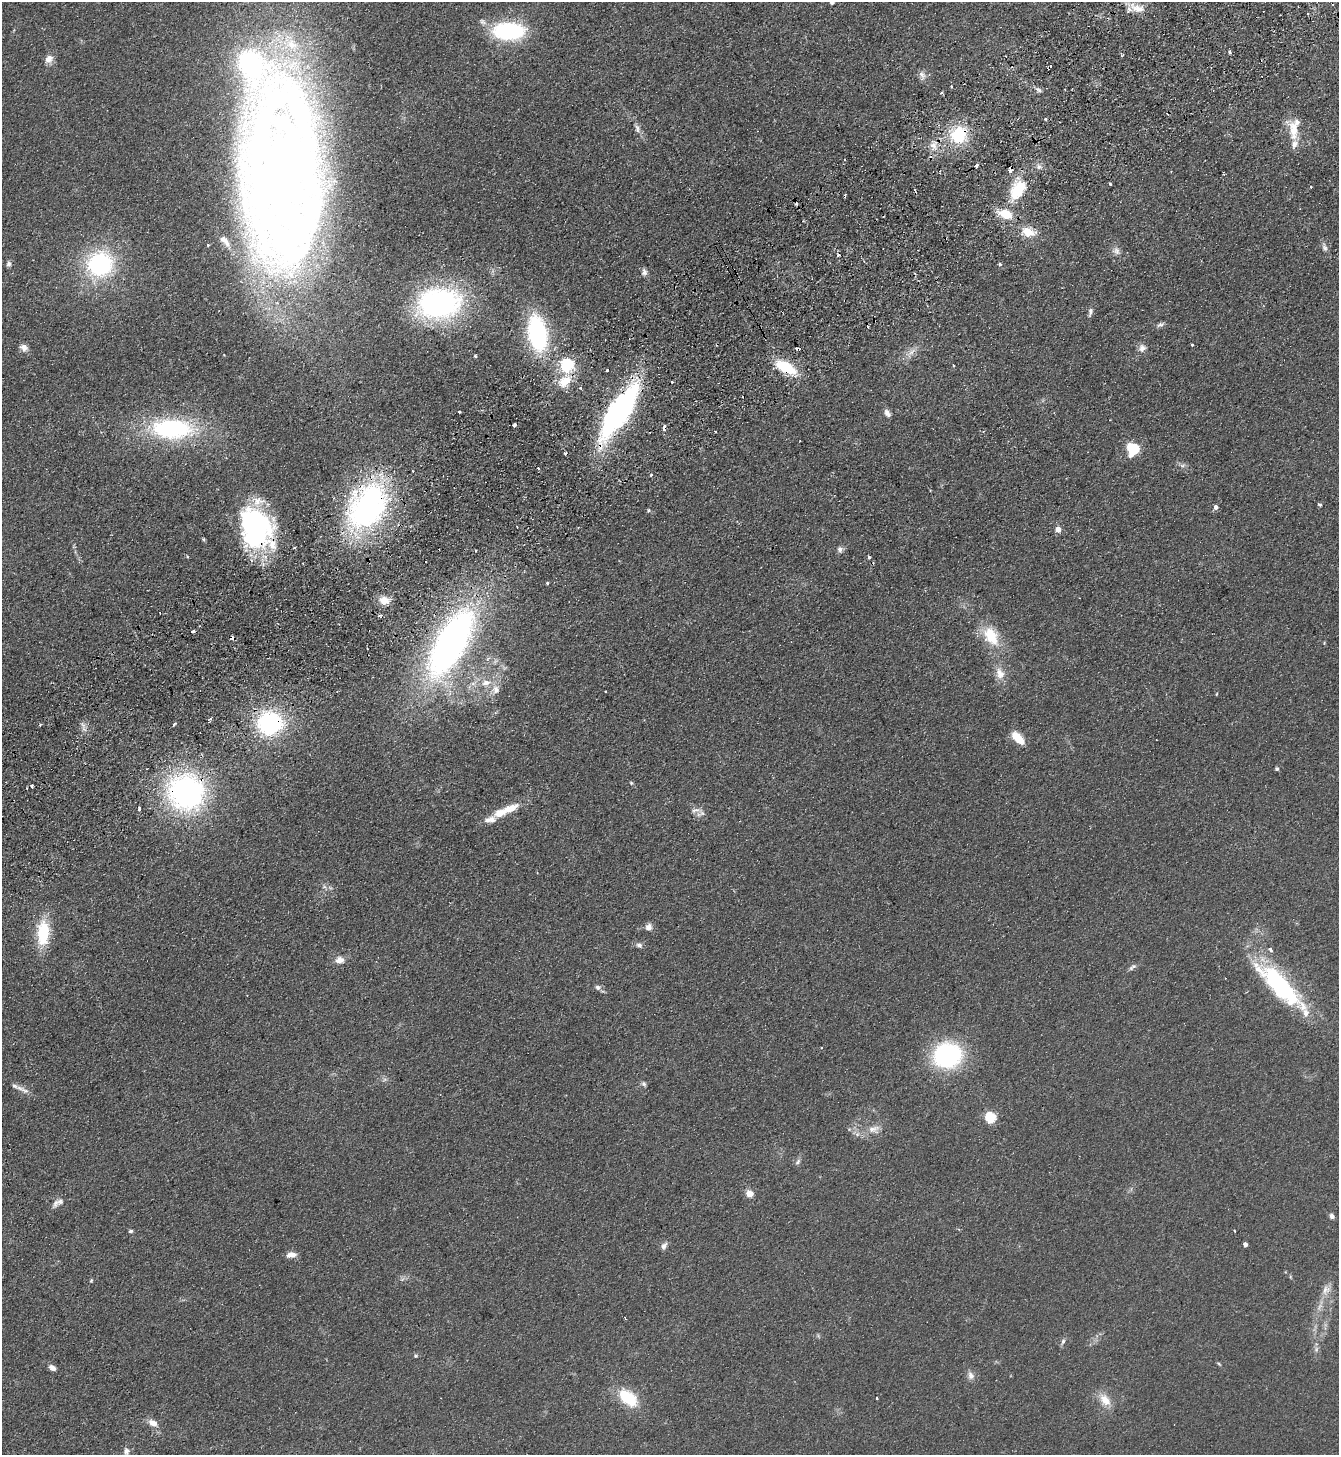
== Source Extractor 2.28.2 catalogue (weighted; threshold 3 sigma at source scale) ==
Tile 10 of 4 x 4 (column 2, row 3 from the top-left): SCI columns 1666-3002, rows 1505-2957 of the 5869 x 5915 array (HDU 1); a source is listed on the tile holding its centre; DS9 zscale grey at full resolution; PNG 1341 x 1457 px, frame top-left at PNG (2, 2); no overlay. Shown black and unused: <1% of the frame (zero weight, under 2 of 3 exposures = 3% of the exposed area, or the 3 px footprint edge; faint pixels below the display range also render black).
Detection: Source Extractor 2.28.2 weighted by HDU 2 'WHT'; one run over the whole footprint, this tile lists its part. Background 0.0921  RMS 0.011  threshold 0.0475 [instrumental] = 3 sigma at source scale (4.5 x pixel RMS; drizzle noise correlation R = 1.50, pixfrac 1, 0.05/0.05 arcsec/px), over >= 5 px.
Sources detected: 163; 1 too faint to see at this stretch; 2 inside a brighter object's white glare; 19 cosmic-ray / hot-pixel residue — not listed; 15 inside a brighter listed object's ellipse — not listed separately; the other 126 listed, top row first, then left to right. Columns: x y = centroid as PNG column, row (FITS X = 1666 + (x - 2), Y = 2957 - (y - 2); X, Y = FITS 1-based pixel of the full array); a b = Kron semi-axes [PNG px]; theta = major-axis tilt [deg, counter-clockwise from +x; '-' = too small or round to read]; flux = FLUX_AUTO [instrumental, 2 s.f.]
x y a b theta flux
832 2 4 4 - 2.9
1138 8 22 10 -12 13
509 31 27 15 -1 120
1229 52 3 3 - 3.4
49 59 11 9 57 7.7
922 75 13 8 -73 5.2
951 86 3 3 - 1.5
1038 90 11 6 -20 3.5
941 93 4 3 - 1.3
1046 119 4 3 - 1.1
637 128 15 7 -67 5.5
1293 130 31 14 -75 21
959 135 19 17 69 55
933 146 14 9 -53 9.7
845 160 3 2 - 1
284 166 178 72 88 1400
1039 166 10 8 -14 4.5
940 173 4 3 - 1.1
1224 174 3 3 - 0.87
1110 184 3 3 - 5.8
1311 187 3 3 - 1.7
1018 189 30 18 67 41
1028 232 17 11 -24 17
208 245 3 3 - 1.2
1325 248 10 6 -64 3.7
1116 251 10 9 - 5.2
9 264 7 6 - 2.8
100 264 28 26 28 120
1000 264 3 3 - 2.2
644 272 10 7 -84 3.8
439 303 44 29 6 230
1090 312 12 5 79 3.5
1160 325 10 5 26 3.2
537 333 28 15 -80 150
1192 345 3 3 - 1.6
24 348 10 8 -35 5.9
1142 348 11 9 61 5.9
911 352 19 6 50 7.3
475 356 3 3 - 1.9
566 365 6 6 - 200
953 365 4 3 - 1.5
786 367 22 10 -29 46
607 370 3 3 - 6
564 381 18 12 40 20
672 382 3 2 - 1.4
459 412 3 2 - 1.7
619 412 53 17 57 300
887 413 10 6 -56 4.6
514 425 4 3 - 19
172 428 42 20 -2 150
664 428 4 3 - 6.6
1132 449 10 10 - 39
1182 465 9 4 8 2.6
538 468 3 3 - 1.9
412 471 3 2 - 1
651 475 4 3 - 1.4
1320 505 6 4 -8 1.2
368 506 52 35 56 280
1216 507 5 5 - 4
648 510 5 4 - 1.4
256 528 40 30 -70 210
1058 529 6 6 - 7.3
204 539 5 3 - 1.1
294 547 3 3 - 2.4
840 549 8 7 - 3.7
476 550 2 2 - 1.3
869 557 4 3 - 1.8
303 563 2 2 - 1.1
547 583 3 2 - 2.2
384 600 12 9 -8 12
193 631 4 3 - 3.1
991 636 29 18 -59 34
451 643 58 23 61 550
1000 673 17 11 -71 12
486 683 12 9 13 10
496 690 12 12 - 9
1216 694 4 3 - 0.95
210 720 5 2 - 2.4
270 723 20 19 - 130
174 724 3 3 - 2.1
83 725 11 6 -35 4.5
1018 738 16 7 -47 20
1277 769 5 4 - 1.7
631 783 5 4 - 1.3
32 786 3 3 - 1.5
186 792 34 33 - 260
510 808 21 9 20 17
139 809 3 3 - 3.7
696 810 16 7 11 5.5
490 820 17 9 12 8.9
324 887 7 4 0 2.1
649 927 8 8 - 5.7
43 933 28 14 87 45
639 945 8 6 -18 3.4
340 960 12 9 2 7.7
1133 967 13 5 36 3.3
1279 984 73 22 -44 130
598 987 8 6 -14 3.5
947 1055 27 24 13 130
385 1079 8 3 19 2
644 1084 7 6 - 2.3
19 1088 15 6 -27 6.2
990 1117 5 5 - 90
874 1129 18 11 7 11
798 1162 9 5 54 2.7
749 1193 9 7 -43 7.9
56 1203 15 6 63 4.7
1332 1216 7 6 - 3.3
131 1231 5 4 - 2
1234 1231 3 3 - 2.5
1245 1245 4 4 - 4.7
664 1246 10 6 52 4.1
291 1255 12 6 5 7
91 1280 6 4 64 1.3
1326 1290 14 10 69 8.6
625 1318 4 2 - 0.75
1063 1342 8 5 71 2.8
1316 1349 7 6 - 3
415 1356 5 5 - 1.8
1219 1364 6 3 -20 1.2
52 1368 9 6 -26 4.6
971 1375 12 8 -73 5.4
628 1398 19 12 -42 46
1105 1400 18 11 -54 14
153 1423 13 8 -34 8.7
126 1451 9 8 - 4.8
Overlapping masked pixels (flux is a lower limit): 9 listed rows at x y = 959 135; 786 367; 619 412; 664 428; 368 506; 256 528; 451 643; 270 723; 186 792
Isophote crosses this tile's border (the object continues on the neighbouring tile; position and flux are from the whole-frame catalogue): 1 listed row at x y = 832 2